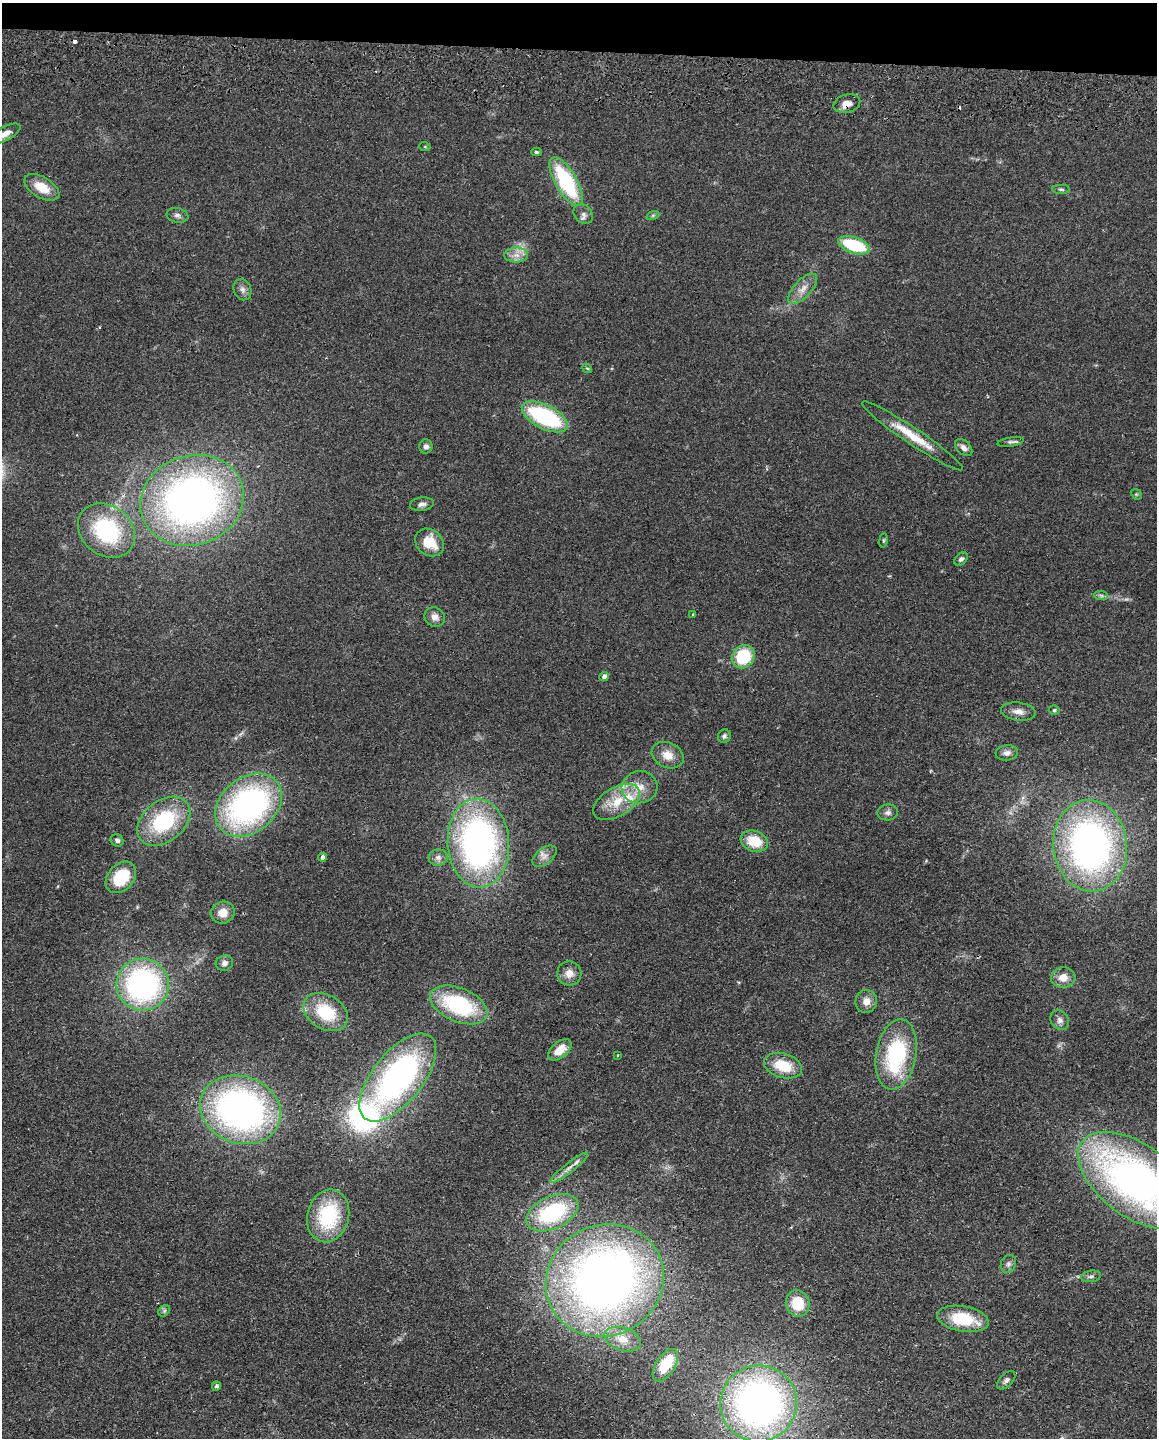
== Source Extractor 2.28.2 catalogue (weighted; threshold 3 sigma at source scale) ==
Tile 2 of 4 x 3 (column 2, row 1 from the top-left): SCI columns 1163-2317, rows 3039-4474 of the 4634 x 4751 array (HDU 1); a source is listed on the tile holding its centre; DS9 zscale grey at full resolution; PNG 1159 x 1440 px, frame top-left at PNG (2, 3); each listed source drawn as its Kron ellipse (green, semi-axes under 4 px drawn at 4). Shown black and unused: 3% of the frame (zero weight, under 2 of 3 exposures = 3% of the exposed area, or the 3 px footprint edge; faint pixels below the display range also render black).
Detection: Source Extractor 2.28.2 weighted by HDU 2 'WHT'; one run over the whole footprint, this tile lists its part. Background 0.122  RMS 0.0096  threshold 0.0434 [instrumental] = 3 sigma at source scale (4.5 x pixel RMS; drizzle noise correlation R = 1.50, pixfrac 1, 0.05/0.05 arcsec/px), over >= 5 px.
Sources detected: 87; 1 inside a brighter object's white glare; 2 cosmic-ray / hot-pixel residue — neither listed nor drawn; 4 inside a brighter listed object's ellipse — not listed separately; the other 80 listed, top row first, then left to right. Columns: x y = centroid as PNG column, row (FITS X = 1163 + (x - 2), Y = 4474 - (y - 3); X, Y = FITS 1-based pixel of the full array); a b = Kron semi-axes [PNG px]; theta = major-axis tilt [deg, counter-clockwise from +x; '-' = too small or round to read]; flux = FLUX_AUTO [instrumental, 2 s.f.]
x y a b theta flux
847 104 13 9 15 8.5
5 134 17 7 28 8
425 147 5 3 - 0.82
536 152 5 4 - 1.9
566 182 27 11 -60 90
42 187 19 10 -30 18
1061 189 9 4 -1 1.9
583 214 11 8 -44 4.7
177 215 11 7 -11 3.7
653 215 6 4 19 1.4
854 245 16 8 -19 52
516 255 12 7 0 7.1
803 289 19 8 47 9.5
242 290 11 8 -69 4.6
587 368 5 4 - 1.2
545 417 25 12 -27 100
912 436 60 8 -34 27
1011 442 13 4 9 2.5
426 446 7 6 - 3.6
964 448 10 6 -41 4.5
1136 494 6 4 -42 1.3
192 500 53 44 19 480
422 504 12 6 7 3.8
106 530 30 25 -38 91
883 540 7 3 82 1.2
429 542 15 12 -40 21
961 559 8 5 46 2.8
1101 595 7 4 -1 1.9
693 615 3 2 - 0.99
435 617 10 9 - 6.1
743 657 12 10 50 43
604 677 5 4 - 4.2
1054 710 5 4 - 1.5
1018 712 17 9 -7 7.6
724 736 7 6 - 2.3
1007 753 11 7 6 4.4
668 755 16 12 -26 13
639 787 18 16 13 16
617 802 26 14 30 26
248 805 37 27 39 250
888 812 10 8 10 4
164 821 30 20 39 75
117 840 7 6 - 2.7
754 841 14 10 -19 26
478 843 44 30 -86 350
1090 846 46 37 -84 390
545 856 14 8 39 6.5
322 857 4 4 - 4.3
438 857 9 8 - 4.6
121 877 18 13 49 38
223 913 12 11 - 11
224 963 9 7 16 4.2
569 973 12 12 - 8.5
1063 978 12 10 4 11
143 985 26 26 - 210
866 1001 11 11 - 7.5
459 1005 30 16 -23 91
326 1012 24 17 -32 44
1060 1020 10 8 -48 4.3
560 1050 14 7 40 16
896 1054 36 20 80 93
618 1055 3 2 - 0.83
783 1066 19 12 -16 28
398 1078 52 25 51 280
240 1110 41 33 -19 360
569 1168 24 5 38 6.8
1135 1180 66 36 -36 470
552 1213 28 16 25 91
328 1216 27 21 75 70
1008 1264 9 7 66 3.1
1091 1276 10 5 9 2.7
605 1280 60 55 27 650
798 1303 13 11 -73 27
164 1311 6 5 - 1.9
963 1319 26 12 -10 41
622 1339 19 11 -18 12
665 1365 18 9 57 25
1006 1380 11 6 45 3.3
216 1386 5 4 - 2.3
758 1404 38 38 - 440
Overlapping masked pixels (flux is a lower limit): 1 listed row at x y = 847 104
Isophote crosses this tile's border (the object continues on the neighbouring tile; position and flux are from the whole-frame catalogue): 2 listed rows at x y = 5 134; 1135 1180